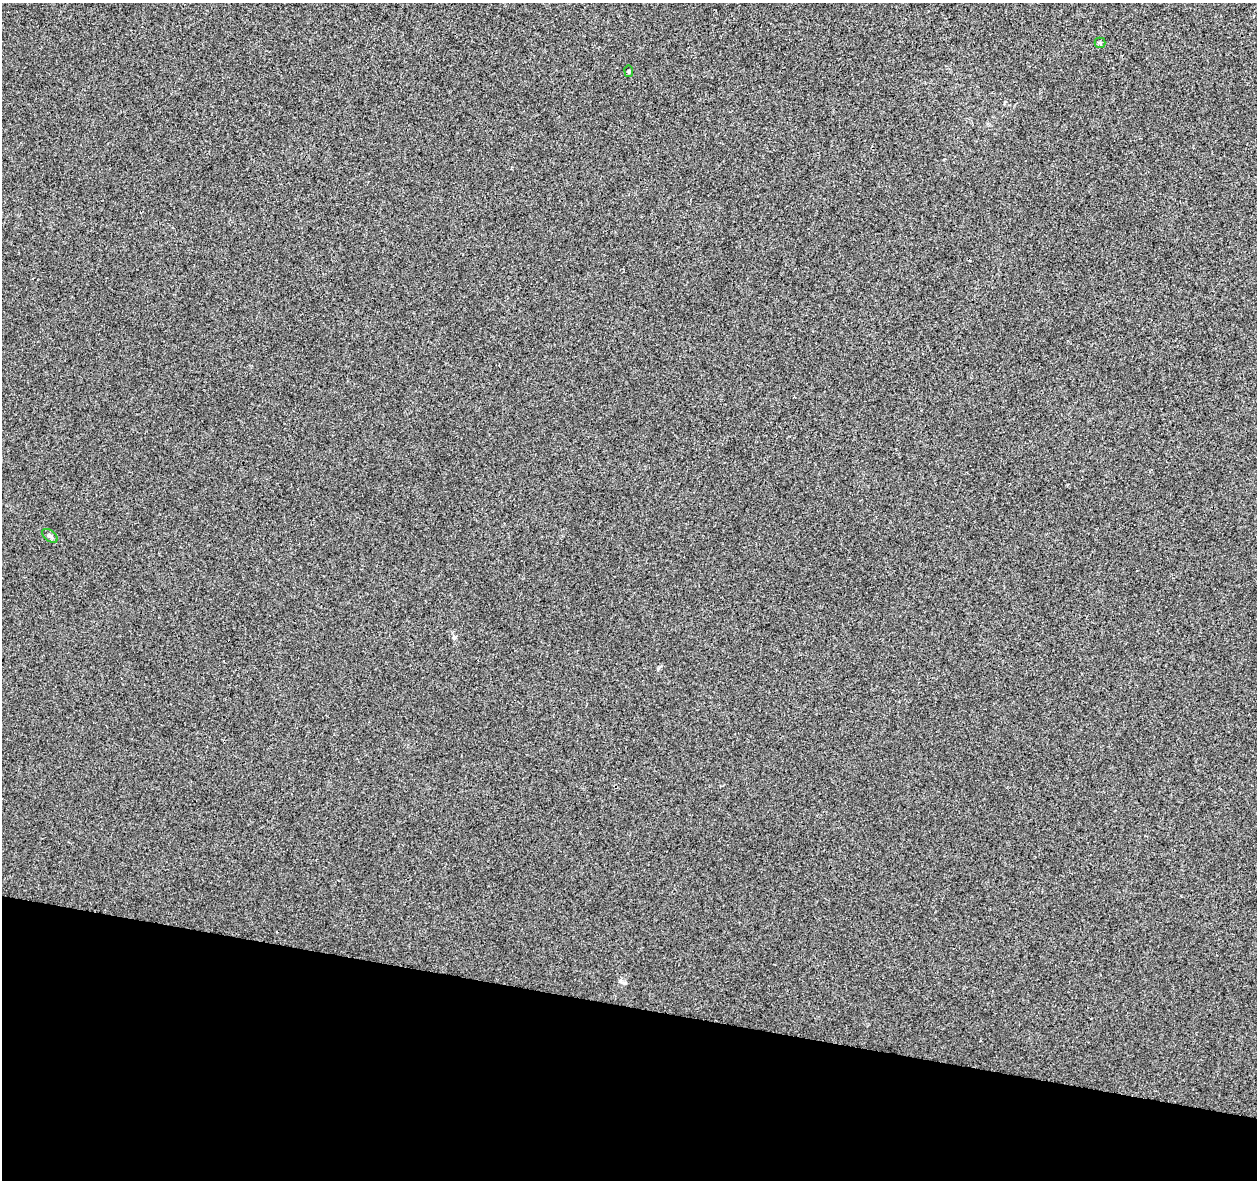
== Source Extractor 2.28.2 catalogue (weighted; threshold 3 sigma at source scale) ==
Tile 15 of 4 x 4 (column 3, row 4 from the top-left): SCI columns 2510-3764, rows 223-1400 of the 5027 x 5220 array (HDU 1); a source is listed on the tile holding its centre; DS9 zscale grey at full resolution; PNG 1259 x 1182 px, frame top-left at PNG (2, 3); each listed source drawn as its Kron ellipse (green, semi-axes under 4 px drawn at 4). Shown black and unused: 15% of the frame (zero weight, under 3 of 4 exposures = <1% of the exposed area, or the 3 px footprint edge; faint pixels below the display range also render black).
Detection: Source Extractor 2.28.2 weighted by HDU 2 'WHT'; one run over the whole footprint, this tile lists its part. Background 0.00164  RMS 0.0031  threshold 0.0139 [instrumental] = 3 sigma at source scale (4.5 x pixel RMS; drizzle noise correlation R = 1.50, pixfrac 1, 0.0396/0.0396 arcsec/px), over >= 5 px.
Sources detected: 3; all 3 listed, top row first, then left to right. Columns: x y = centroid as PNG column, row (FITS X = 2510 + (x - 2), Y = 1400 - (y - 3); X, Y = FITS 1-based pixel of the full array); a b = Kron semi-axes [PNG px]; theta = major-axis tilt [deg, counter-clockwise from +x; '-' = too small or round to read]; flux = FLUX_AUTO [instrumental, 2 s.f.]
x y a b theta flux
1100 43 5 5 - 0.43
629 71 6 3 -82 0.31
50 536 9 5 -37 0.8